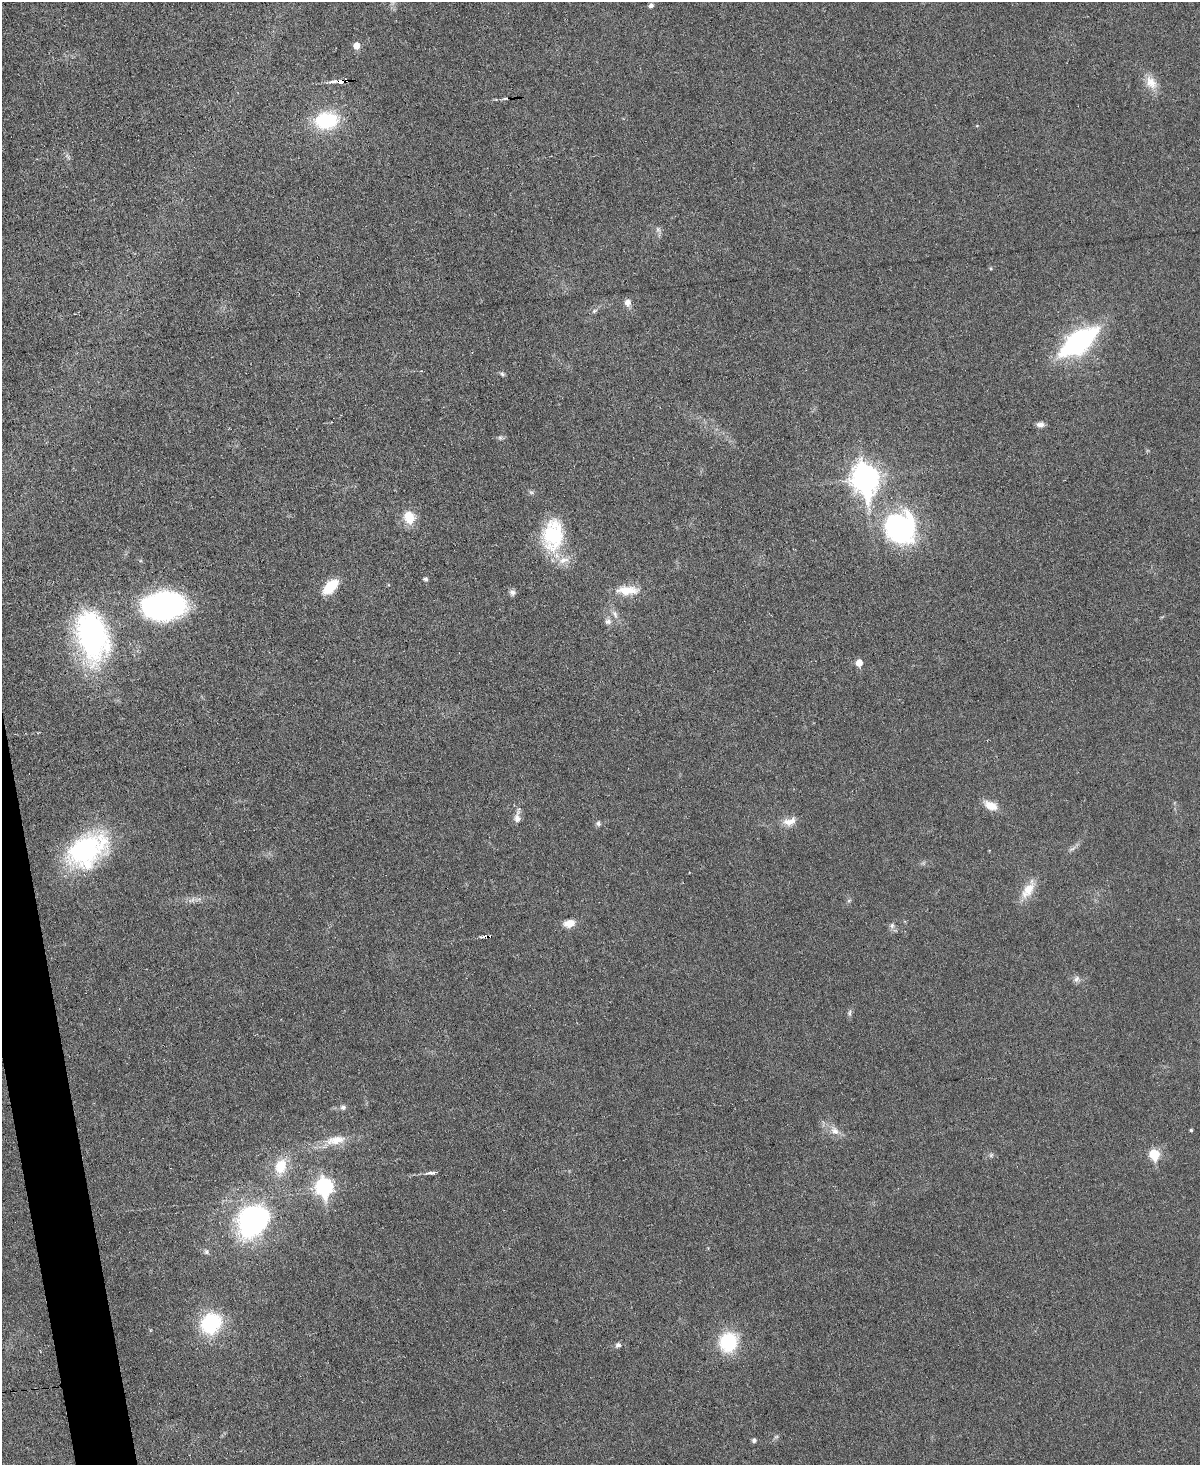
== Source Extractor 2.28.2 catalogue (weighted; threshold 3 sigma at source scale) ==
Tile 7 of 4 x 3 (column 3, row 2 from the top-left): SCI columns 2396-3593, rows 1710-3172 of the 4790 x 4768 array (HDU 1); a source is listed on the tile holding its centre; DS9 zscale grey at full resolution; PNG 1202 x 1467 px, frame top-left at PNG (2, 2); no overlay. Shown black and unused: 2% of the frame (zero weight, under 3 of 6 exposures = <1% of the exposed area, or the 3 px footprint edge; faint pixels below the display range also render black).
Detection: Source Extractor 2.28.2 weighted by HDU 2 'WHT'; one run over the whole footprint, this tile lists its part. Background 0.0345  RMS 0.0041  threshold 0.0169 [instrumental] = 3 sigma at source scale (4.09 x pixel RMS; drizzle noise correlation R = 1.36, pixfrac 0.8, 0.05/0.05 arcsec/px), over >= 5 px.
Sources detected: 62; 3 cosmic-ray / hot-pixel residue — not listed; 2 inside a brighter listed object's ellipse — not listed separately; the other 57 listed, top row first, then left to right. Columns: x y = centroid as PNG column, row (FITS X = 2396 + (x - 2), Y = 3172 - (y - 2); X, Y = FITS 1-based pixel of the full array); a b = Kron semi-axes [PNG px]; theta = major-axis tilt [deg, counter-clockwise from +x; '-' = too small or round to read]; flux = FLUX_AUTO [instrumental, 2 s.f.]
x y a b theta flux
651 5 6 5 - 0.98
356 46 6 5 - 4.1
333 81 12 4 8 1.4
341 81 5 3 - 18
1151 82 20 13 -57 5.7
326 120 24 17 7 26
977 126 5 3 - 0.31
658 229 9 6 -74 1.3
627 302 9 8 - 2.2
594 311 8 6 19 0.97
1078 342 29 14 36 88
502 374 7 5 -27 0.79
1040 424 9 6 2 1.8
500 438 7 6 - 0.86
865 478 12 9 -78 410
409 517 16 13 -73 7.8
901 528 36 34 -52 65
552 535 32 21 85 31
425 579 5 4 - 1.1
330 586 15 8 43 15
627 590 31 11 0 7.9
512 592 8 7 - 1.5
164 605 37 23 7 110
615 614 14 6 -68 2.1
608 621 9 8 - 1.8
92 636 61 36 -77 78
859 663 5 5 - 4.7
991 805 18 10 -26 5
517 817 20 8 84 3
789 821 20 11 15 4.1
598 823 7 6 - 1
85 849 48 29 30 56
1072 849 14 4 29 1.3
1028 890 27 12 57 7.2
192 900 11 7 32 1.9
849 900 6 4 20 0.57
569 923 13 9 10 4.2
892 926 8 7 - 1.4
487 936 7 3 2 15
1077 979 10 8 71 1.5
849 1013 10 5 89 1
343 1107 6 5 - 1.3
835 1130 14 10 -46 3.5
1191 1130 3 3 - 0.56
336 1140 28 12 11 8.1
1154 1154 6 6 - 22
991 1155 6 5 - 0.74
281 1166 24 16 73 10
432 1173 16 4 6 1.7
324 1187 9 8 - 100
253 1221 39 31 51 70
206 1252 7 6 - 1.1
211 1323 21 19 51 30
728 1342 19 17 77 24
618 1345 8 7 - 1.2
776 1437 7 5 41 0.79
754 1440 5 5 - 1.1
Overlapping masked pixels (flux is a lower limit): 2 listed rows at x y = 341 81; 487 936